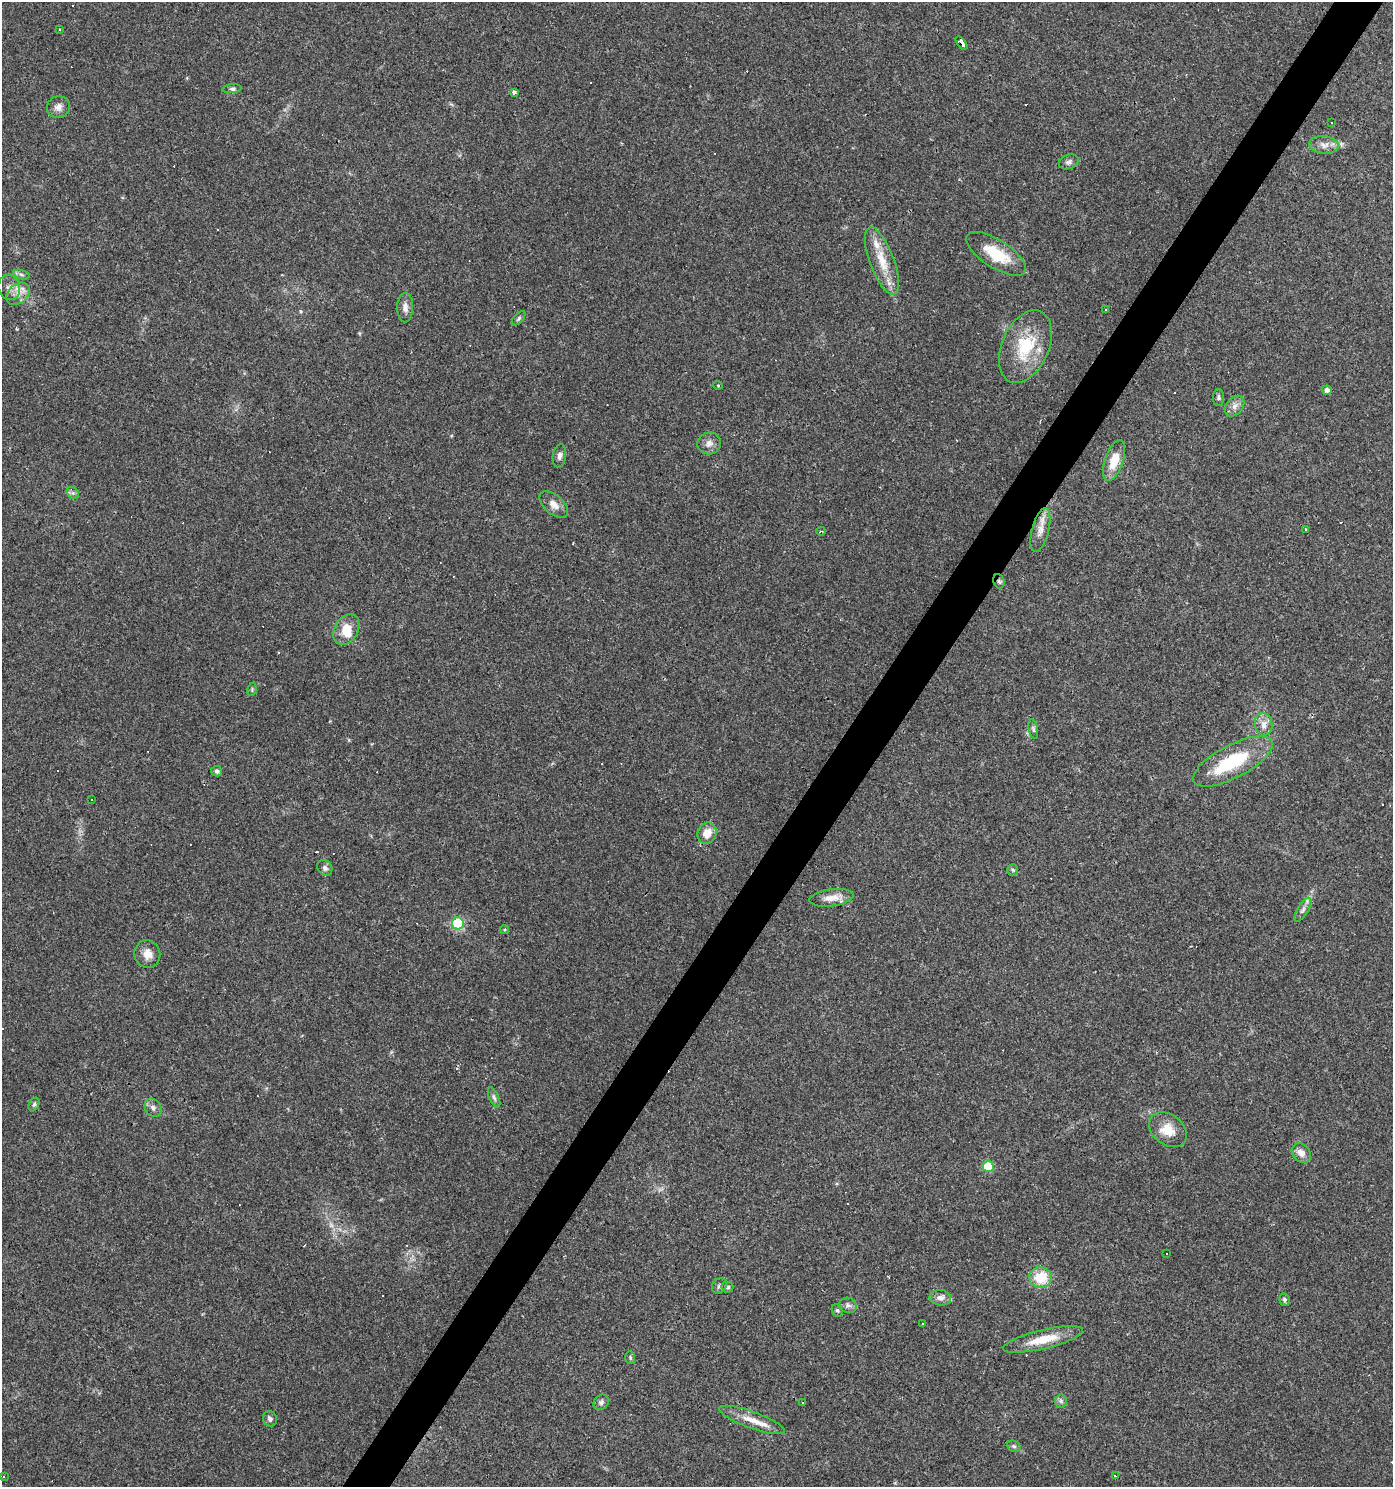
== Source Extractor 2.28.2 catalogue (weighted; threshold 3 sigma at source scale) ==
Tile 10 of 4 x 4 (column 2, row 3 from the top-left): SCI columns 1638-3028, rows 1485-2969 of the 5988 x 5939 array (HDU 1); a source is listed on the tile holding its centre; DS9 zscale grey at full resolution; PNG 1395 x 1489 px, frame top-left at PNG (2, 2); each listed source drawn as its Kron ellipse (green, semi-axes under 4 px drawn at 4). Shown black and unused: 3% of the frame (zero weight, under 3 of 4 exposures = <1% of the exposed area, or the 3 px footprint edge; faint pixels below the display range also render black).
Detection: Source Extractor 2.28.2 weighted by HDU 2 'WHT'; one run over the whole footprint, this tile lists its part. Background 0.029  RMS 0.0038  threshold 0.0173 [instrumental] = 3 sigma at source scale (4.5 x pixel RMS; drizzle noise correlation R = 1.50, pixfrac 1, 0.0396/0.0396 arcsec/px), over >= 5 px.
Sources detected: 116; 1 too faint to see at this stretch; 41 cosmic-ray / hot-pixel residue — neither listed nor drawn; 4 inside a brighter listed object's ellipse — not listed separately; the other 70 listed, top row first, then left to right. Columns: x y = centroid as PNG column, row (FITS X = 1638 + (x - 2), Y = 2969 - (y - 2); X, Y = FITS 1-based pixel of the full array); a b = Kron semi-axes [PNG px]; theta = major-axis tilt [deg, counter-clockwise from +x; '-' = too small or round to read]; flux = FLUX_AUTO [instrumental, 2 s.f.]
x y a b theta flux
60 29 3 2 - 0.41
962 43 8 3 -51 4.9
232 89 9 4 4 0.89
514 92 3 3 - 2.7
58 107 11 11 - 2.3
1331 122 3 3 - 0.61
1324 145 15 9 -5 2.9
1069 162 10 7 20 1.2
996 254 34 14 -32 14
882 261 35 12 -70 9.7
21 274 8 3 -19 0.81
9 287 12 10 -70 2.8
18 294 13 9 41 3.5
405 307 15 8 89 2.3
1106 309 3 3 - 1
519 318 9 4 49 0.76
1025 347 38 23 66 20
718 385 5 4 - 0.4
1327 390 5 4 - 1.5
1219 398 8 5 -89 0.85
1235 406 12 8 50 2.2
709 443 12 11 - 2.4
559 456 11 6 82 1.5
1114 461 21 9 71 7.3
73 493 7 5 -44 0.91
554 505 17 9 -40 3.3
1306 529 4 3 - 1.1
1040 530 22 8 76 4.1
821 531 5 3 - 0.43
999 581 7 5 -71 0.81
346 629 16 11 60 6
252 689 6 4 80 0.54
1264 724 11 9 -81 2.7
1033 729 10 4 -79 0.81
1233 761 44 16 27 23
217 771 5 5 - 1.4
92 799 3 3 - 0.96
707 833 11 9 67 5.3
325 868 8 7 - 1.4
1013 870 5 5 - 0.6
831 898 22 8 7 4.1
1303 910 13 5 59 1.6
458 923 6 6 - 29
505 930 4 3 - 0.42
147 954 14 13 - 3.8
494 1097 11 5 -66 1
34 1104 7 5 63 0.73
153 1108 10 7 -57 1.6
1168 1130 21 15 -38 6.7
1301 1153 11 8 -47 2.9
988 1166 5 5 - 16
1166 1253 3 3 - 0.53
1040 1277 11 10 - 11
719 1286 8 7 - 1.1
727 1287 6 5 - 0.92
940 1298 11 7 -5 2.2
1284 1300 6 5 - 0.93
848 1305 9 7 -18 1.3
837 1310 6 5 - 0.65
923 1324 3 3 - 0.74
1043 1339 41 9 13 9.6
630 1357 6 5 - 0.56
1061 1401 6 6 - 0.94
601 1402 8 7 - 1.1
802 1403 3 2 - 0.36
270 1419 8 7 - 1.2
752 1420 35 8 -20 6.2
1014 1446 7 5 -21 0.82
1115 1476 4 3 - 0.76
4 1477 3 2 - 0.48
Overlapping masked pixels (flux is a lower limit): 3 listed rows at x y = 962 43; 1040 530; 999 581